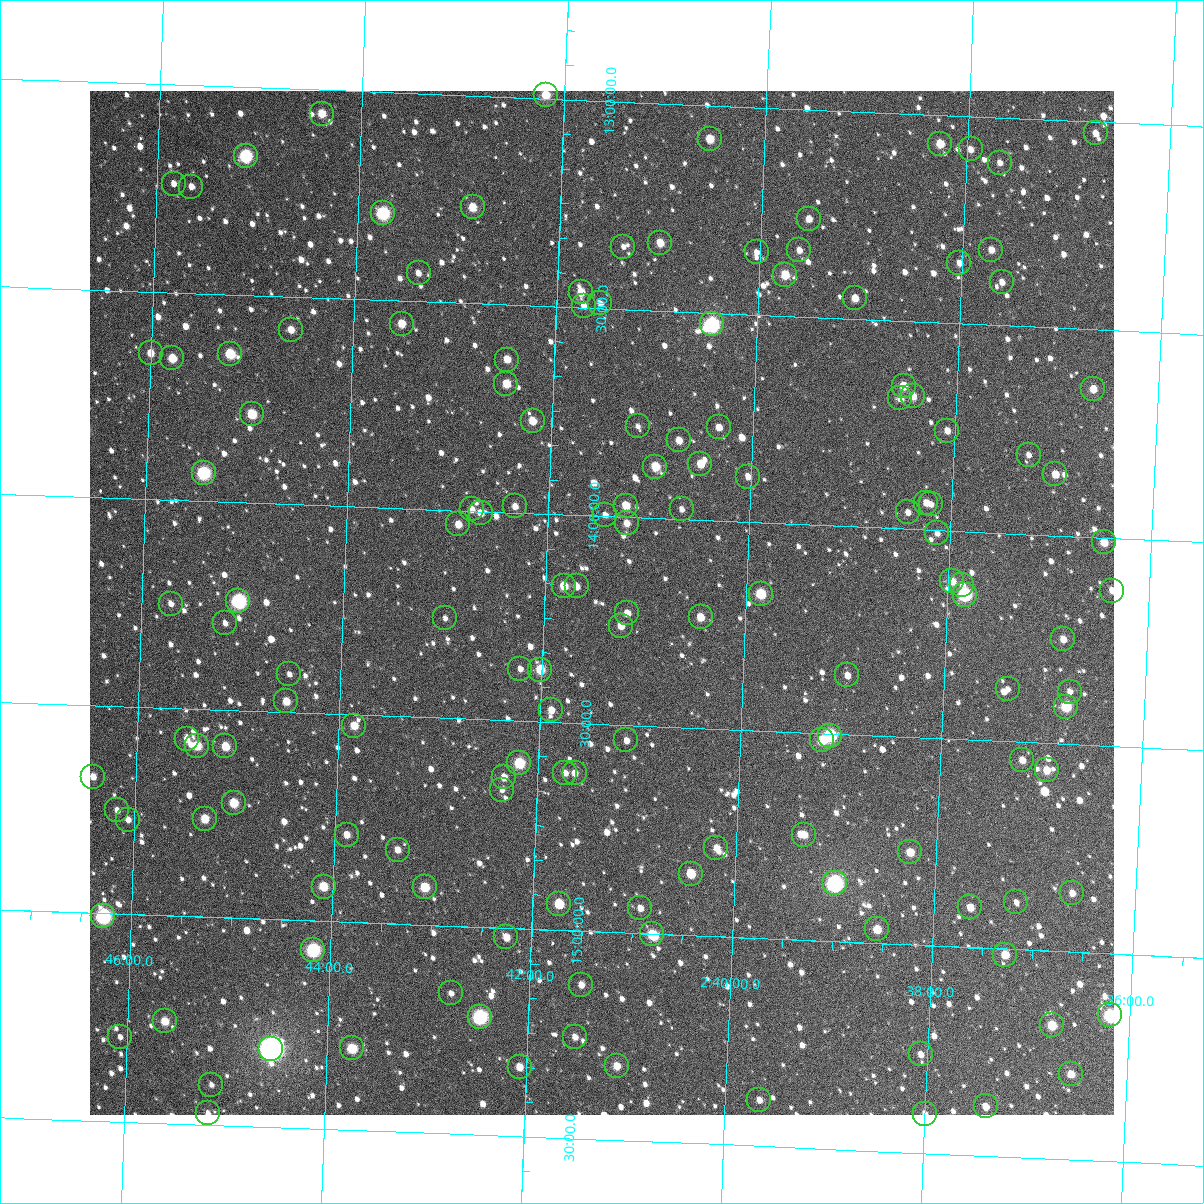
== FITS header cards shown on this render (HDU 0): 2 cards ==
NAXIS1  =                 1024
NAXIS2  =                 1024

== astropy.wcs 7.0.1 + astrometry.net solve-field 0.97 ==
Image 1024 x 1024 px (HDU 0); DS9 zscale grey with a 90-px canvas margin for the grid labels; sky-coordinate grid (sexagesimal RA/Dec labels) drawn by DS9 from the SOLVED WCS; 145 Tycho-2 reference stars matched to detected sources circled (green)
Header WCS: RA---TAN-SIP/DEC--TAN-SIP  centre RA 02:41:26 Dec +14:12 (40.36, +14.21 deg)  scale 8.67 arcsec/px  FOV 148.0' x 148.0'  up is +178 deg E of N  parity flipped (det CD > 0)
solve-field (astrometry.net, Tycho-2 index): VERIFIED the header's WCS against the Tycho-2 star catalogue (verified at 6 index scales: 15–145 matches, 0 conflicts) and refined it, rather than solving blind
Solved WCS: RA---TAN-SIP/DEC--TAN-SIP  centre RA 02:41:26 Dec +14:12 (40.36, +14.21 deg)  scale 8.67 arcsec/px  FOV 148.0' x 148.0'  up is +178 deg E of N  parity flipped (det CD > 0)
The solver's refit moves the header's centre by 0.56 arcsec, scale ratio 0.9999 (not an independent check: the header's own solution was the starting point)
Tycho-2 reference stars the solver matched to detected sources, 145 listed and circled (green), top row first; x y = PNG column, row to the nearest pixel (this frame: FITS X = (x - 90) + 1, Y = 1024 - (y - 91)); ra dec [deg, ICRS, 3 dp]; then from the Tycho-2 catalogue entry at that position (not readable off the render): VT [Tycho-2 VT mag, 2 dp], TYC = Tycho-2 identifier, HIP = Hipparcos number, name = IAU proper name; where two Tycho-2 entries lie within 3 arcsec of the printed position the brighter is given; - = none
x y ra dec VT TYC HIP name
546 95 40.546 +12.991 9.94 645-777-1 - -
322 114 41.097 +13.056 10.16 646-66-1 - -
1096 133 39.184 +13.028 10.98 645-736-1 - -
710 139 40.137 +13.081 10.20 645-669-1 - -
940 144 39.567 +13.069 10.21 645-578-1 - -
971 149 39.491 +13.080 11.44 645-1265-1 - -
246 156 41.282 +13.165 8.19 646-371-1 12844 -
1000 163 39.418 +13.109 11.56 645-1129-1 - -
174 184 41.456 +13.238 11.47 646-234-1 - -
191 187 41.413 +13.244 11.83 646-521-1 - -
473 207 40.716 +13.268 10.17 645-1245-1 - -
383 213 40.937 +13.290 8.25 646-92-1 12738 -
809 219 39.883 +13.264 11.41 645-1191-1 - -
660 243 40.249 +13.336 10.56 645-1184-1 - -
623 247 40.339 +13.349 12.31 645-686-1 - -
799 250 39.904 +13.340 11.33 645-684-1 - -
991 250 39.429 +13.319 11.11 645-158-1 - -
757 252 40.009 +13.349 11.35 645-694-1 - -
959 263 39.506 +13.354 11.61 645-940-1 - -
419 273 40.842 +13.433 11.68 645-1016-1 12710 -
785 275 39.937 +13.401 9.95 645-986-1 - -
1002 282 39.399 +13.396 11.68 645-1005-1 - -
581 292 40.440 +13.463 10.35 645-1043-1 - -
855 298 39.761 +13.450 10.78 645-223-1 - -
600 303 40.390 +13.488 12.07 645-1157-1 - -
584 306 40.432 +13.495 11.67 645-914-1 - -
402 324 40.881 +13.555 10.34 646-228-1 - -
712 324 40.113 +13.527 7.65 645-231-1 12461 -
291 330 41.154 +13.579 10.92 646-26-1 - -
151 353 41.499 +13.648 10.65 646-330-1 - -
230 354 41.303 +13.643 9.34 646-778-1 - -
172 358 41.445 +13.659 10.22 646-1016-1 - -
507 360 40.617 +13.632 10.56 645-730-1 - -
506 384 40.615 +13.690 10.20 645-591-1 - -
904 386 39.631 +13.656 10.34 645-742-1 - -
1093 389 39.162 +13.643 10.42 645-441-1 - -
913 396 39.607 +13.680 10.69 645-713-1 - -
900 398 39.638 +13.686 11.23 645-419-1 - -
252 414 41.244 +13.786 9.48 646-4-1 - -
533 421 40.547 +13.777 10.36 645-288-1 - -
638 426 40.286 +13.779 11.78 645-1026-1 - -
719 427 40.085 +13.774 11.03 645-771-1 - -
947 431 39.518 +13.759 11.04 645-1046-1 - -
679 440 40.182 +13.810 11.09 645-179-1 - -
1029 455 39.314 +13.809 11.81 645-580-1 - -
700 464 40.127 +13.864 10.47 645-82-1 - -
655 467 40.238 +13.875 9.89 645-2-1 - -
204 473 41.358 +13.932 8.44 646-692-1 12869 -
1055 474 39.246 +13.853 10.72 645-6-1 - -
748 477 40.007 +13.890 12.03 645-60-1 - -
926 503 39.563 +13.935 11.11 645-1058-1 - -
931 504 39.551 +13.938 11.83 645-729-1 - -
515 506 40.582 +13.984 11.30 645-618-1 - -
626 506 40.307 +13.972 10.50 645-1001-1 - -
472 509 40.689 +13.995 11.34 645-346-1 - -
682 509 40.168 +13.975 12.54 645-567-1 - -
908 512 39.607 +13.960 11.56 645-362-1 - -
481 513 40.667 +14.004 11.61 645-447-1 - -
605 515 40.358 +13.996 11.51 645-392-1 - -
627 523 40.303 +14.014 10.93 645-315-1 - -
458 524 40.721 +14.033 10.71 645-531-1 - -
937 533 39.532 +14.007 11.61 645-75-1 - -
1104 542 39.117 +14.011 10.52 645-563-1 - -
952 581 39.489 +14.121 11.07 645-1030-1 - -
962 585 39.464 +14.128 11.77 645-80-1 - -
564 586 40.453 +14.171 10.30 645-656-1 - -
577 586 40.421 +14.171 11.02 645-185-1 - -
1112 591 39.092 +14.126 10.78 645-134-1 - -
761 594 39.964 +14.171 9.36 645-476-1 - -
965 595 39.457 +14.151 8.12 645-565-1 12258 -
238 601 41.260 +14.238 7.95 646-51-1 12838 -
171 604 41.427 +14.250 11.51 646-704-1 - -
627 613 40.293 +14.231 11.30 645-497-1 - -
701 617 40.111 +14.233 10.49 645-1102-1 - -
445 618 40.745 +14.260 12.20 645-126-1 - -
225 623 41.291 +14.292 11.39 646-324-1 - -
621 626 40.308 +14.262 10.93 645-128-1 - -
1063 639 39.208 +14.249 10.98 645-832-1 - -
520 669 40.553 +14.375 11.32 645-209-1 - -
540 670 40.503 +14.375 9.65 645-107-1 - -
289 674 41.127 +14.409 12.02 646-18-1 - -
847 675 39.740 +14.359 11.15 645-45-1 - -
1008 689 39.340 +14.375 11.70 645-102-1 - -
1070 692 39.186 +14.374 11.99 645-649-1 - -
286 701 41.132 +14.475 10.46 646-12-1 - -
1066 707 39.193 +14.411 9.23 645-22-1 - -
551 710 40.472 +14.471 10.76 645-313-1 - -
354 726 40.961 +14.527 10.42 646-108-1 - -
830 736 39.776 +14.505 8.66 645-1010-1 12359 -
187 739 41.377 +14.574 11.71 646-1008-1 - -
626 740 40.282 +14.537 11.52 645-119-1 - -
822 740 39.796 +14.517 9.73 645-703-1 - -
197 746 41.350 +14.589 9.85 646-530-1 - -
225 746 41.279 +14.588 10.02 646-191-1 - -
1022 760 39.296 +14.544 11.31 645-438-1 - -
519 763 40.547 +14.602 9.08 645-867-1 12616 -
1047 770 39.234 +14.566 10.39 645-217-1 - -
565 773 40.432 +14.621 11.36 645-696-1 - -
575 773 40.408 +14.621 11.51 645-159-1 - -
93 777 41.606 +14.672 10.88 646-414-1 - -
504 777 40.583 +14.638 11.02 645-1116-1 - -
502 790 40.587 +14.669 12.10 645-178-1 - -
234 803 41.254 +14.724 9.83 646-21-1 - -
117 810 41.543 +14.751 11.82 646-413-1 - -
205 819 41.324 +14.764 10.02 646-471-1 - -
128 820 41.515 +14.773 11.30 646-593-1 - -
347 835 40.970 +14.790 10.91 646-54-1 - -
804 835 39.831 +14.747 10.99 645-170-1 - -
716 848 40.048 +14.787 11.06 645-469-1 - -
398 850 40.841 +14.822 11.24 645-623-1 - -
910 852 39.565 +14.778 10.20 645-95-1 - -
691 874 40.109 +14.851 10.26 645-24-1 - -
835 883 39.749 +14.860 7.36 645-253-1 12349 -
324 887 41.022 +14.917 9.81 646-202-1 - -
425 887 40.770 +14.910 9.63 645-13-1 - -
1072 893 39.157 +14.859 11.31 645-549-1 - -
1016 902 39.295 +14.887 12.15 645-277-1 - -
559 904 40.434 +14.937 9.89 645-504-1 - -
970 907 39.409 +14.904 10.59 645-269-1 - -
640 908 40.231 +14.940 11.30 645-211-1 - -
103 916 41.569 +15.008 7.89 1223-1746-1 12928 -
877 929 39.638 +14.967 10.35 645-765-1 - -
652 934 40.199 +15.001 9.69 1223-1661-1 - -
506 937 40.562 +15.023 10.66 1223-1555-1 - -
313 950 41.042 +15.071 8.19 1223-1618-1 12773 -
1005 955 39.317 +15.014 10.17 1216-1721-1 - -
581 985 40.370 +15.130 11.40 1223-1624-1 - -
451 993 40.694 +15.163 12.08 1223-1626-1 - -
1110 1015 39.050 +15.149 8.52 1216-1631-1 12125 -
480 1017 40.620 +15.217 8.01 1223-1617-1 12646 -
165 1021 41.406 +15.255 10.10 1223-1732-1 - -
1052 1025 39.192 +15.179 9.66 1216-1662-1 - -
120 1037 41.516 +15.296 12.19 1223-1731-1 - -
575 1037 40.381 +15.256 11.50 1223-1574-1 - -
352 1048 40.937 +15.304 9.25 1223-1566-1 - -
271 1049 41.137 +15.312 5.77 1223-1646-1 12803 -
921 1054 39.517 +15.263 11.10 1216-1408-1 - -
617 1066 40.274 +15.322 10.51 1223-1599-1 - -
520 1067 40.517 +15.333 10.85 1223-1558-1 - -
1071 1074 39.140 +15.294 10.48 1216-1418-1 - -
211 1085 41.284 +15.404 12.48 1223-688-1 - -
759 1100 39.915 +15.389 11.42 1216-1493-1 - -
986 1106 39.349 +15.381 10.83 1216-1467-1 - -
208 1113 41.290 +15.472 11.90 1223-1012-1 - -
925 1114 39.500 +15.405 11.74 1216-1495-1 - -